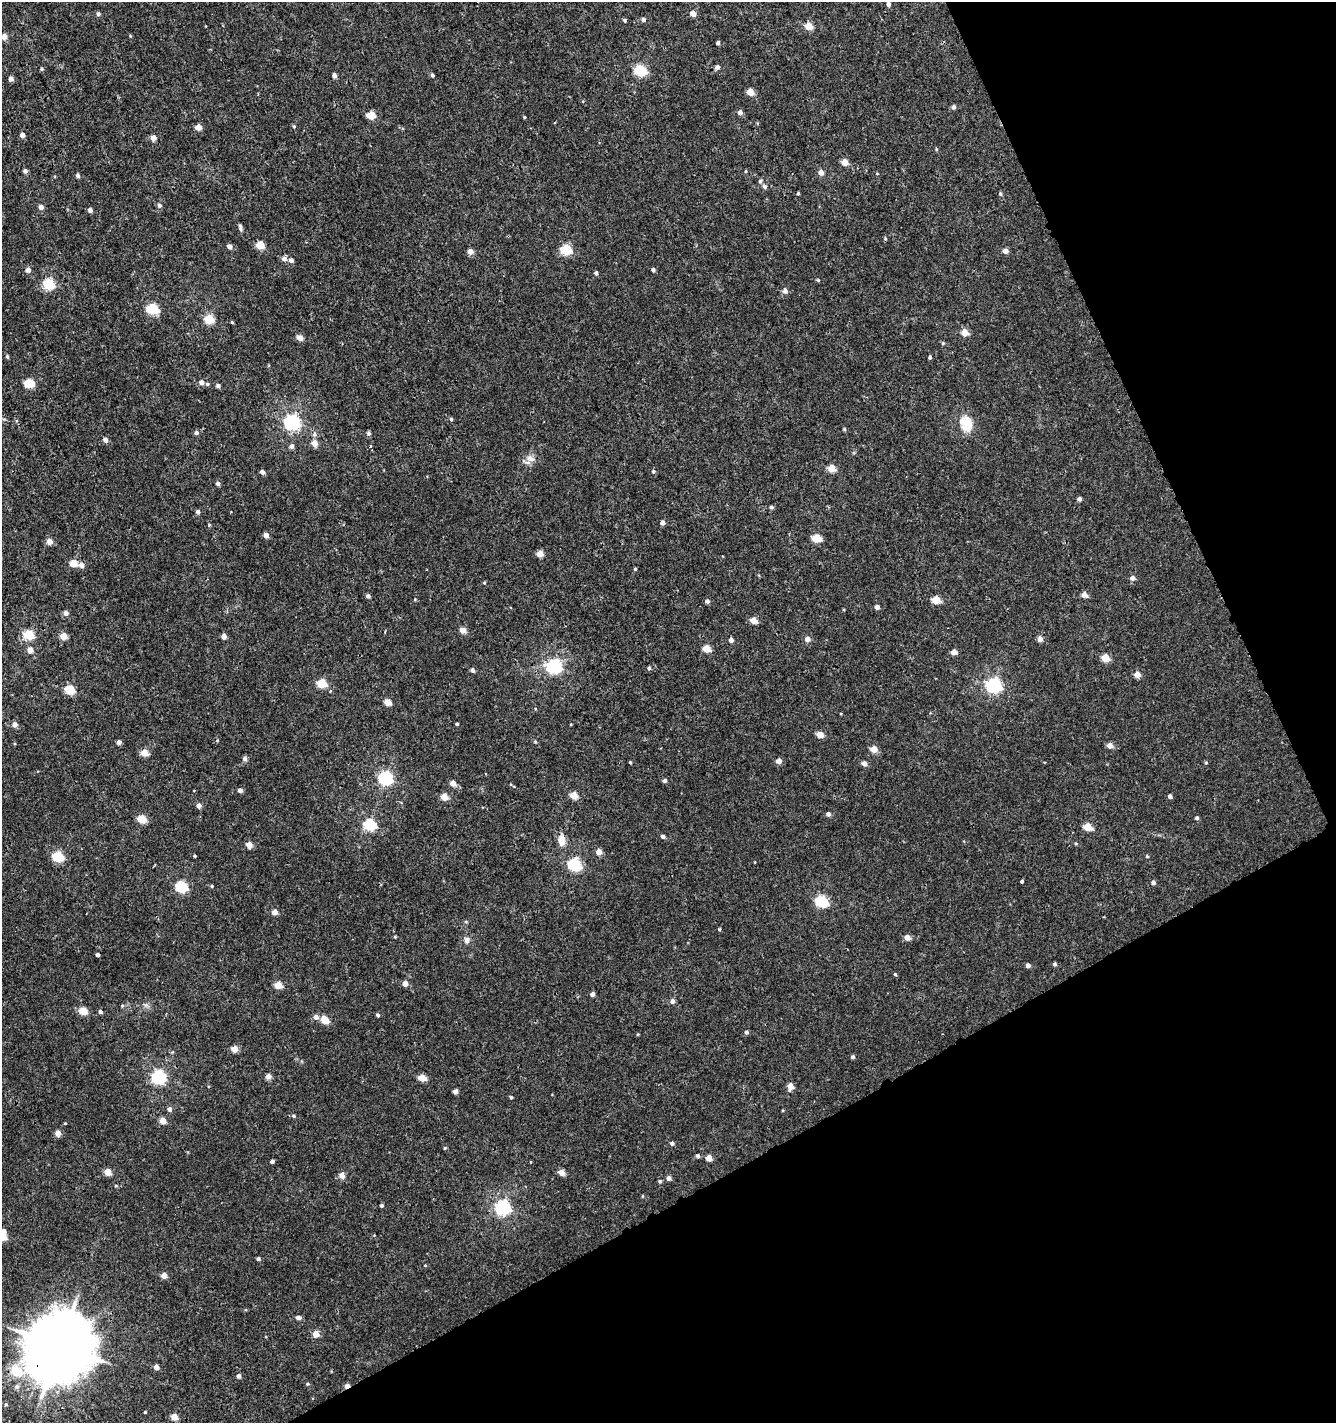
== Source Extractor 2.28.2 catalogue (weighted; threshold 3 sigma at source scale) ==
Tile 12 of 4 x 4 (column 4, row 3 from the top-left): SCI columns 4131-5464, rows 1481-2901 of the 5649 x 5800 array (HDU 1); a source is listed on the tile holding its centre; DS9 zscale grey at full resolution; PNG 1338 x 1425 px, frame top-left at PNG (2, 2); no overlay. Shown black and unused: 25% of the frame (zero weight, under 3 of 4 exposures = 5% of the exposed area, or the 3 px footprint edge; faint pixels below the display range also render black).
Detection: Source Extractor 2.28.2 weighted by HDU 2 'WHT'; one run over the whole footprint, this tile lists its part. Background 0.00116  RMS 0.0019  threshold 0.00838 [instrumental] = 3 sigma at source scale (4.5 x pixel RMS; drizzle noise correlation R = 1.50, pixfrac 1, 0.0396/0.0396 arcsec/px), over >= 5 px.
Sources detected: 218; all 218 listed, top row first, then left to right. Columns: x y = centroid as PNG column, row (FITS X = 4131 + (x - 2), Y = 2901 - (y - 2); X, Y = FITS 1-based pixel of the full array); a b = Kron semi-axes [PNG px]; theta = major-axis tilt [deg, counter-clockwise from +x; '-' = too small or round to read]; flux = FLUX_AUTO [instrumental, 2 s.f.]
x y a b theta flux
888 4 4 4 - 0.54
693 13 5 4 - 1.6
98 14 5 5 - 0.41
624 20 4 3 - 0.37
643 20 5 5 - 0.58
808 26 5 4 - 3.5
4 37 5 5 - 1.4
718 43 4 3 - 0.41
717 67 5 5 - 0.65
42 69 5 3 - 0.2
640 71 6 5 - 13
334 75 4 4 - 0.74
432 75 5 4 - 0.35
11 79 4 4 - 0.74
750 92 4 4 - 2.8
953 107 5 4 - 0.6
740 112 5 4 - 0.76
371 115 5 5 - 5.4
524 117 3 3 - 0.18
294 126 5 4 - 0.23
198 127 4 4 - 2.1
22 135 4 4 - 1
153 138 4 4 - 1.5
936 149 5 3 - 0.17
845 162 5 5 - 2.2
25 171 4 4 - 0.66
821 173 5 5 - 1.3
78 176 5 4 - 0.47
760 181 5 5 - 0.32
765 186 6 5 - 0.46
798 193 4 3 - 0.19
1000 194 5 4 - 0.26
159 205 5 5 - 0.5
41 207 5 5 - 0.82
90 210 5 4 - 0.62
240 227 10 4 -79 0.38
885 239 4 4 - 0.25
260 245 5 5 - 4.4
229 247 4 4 - 1
566 250 6 5 - 11
470 251 4 4 - 1.6
1005 251 4 4 - 1.2
284 259 6 5 - 0.84
291 260 5 5 - 0.6
28 270 5 5 - 0.64
653 270 4 4 - 0.44
596 273 4 4 - 0.4
818 280 4 3 - 0.19
48 284 5 5 - 13
785 291 6 6 - 0.76
153 309 6 5 - 15
209 319 5 5 - 6.6
232 322 4 3 - 0.18
964 333 5 4 - 2.8
300 338 5 4 - 1.7
943 343 5 4 - 0.21
7 356 5 4 - 0.25
930 357 4 3 - 0.36
201 382 5 5 - 0.73
29 383 6 5 - 8.1
207 384 5 5 - 0.26
218 386 4 4 - 0.49
451 419 4 4 - 0.27
292 422 6 6 - 46
966 423 22 15 -52 3.4
844 429 5 4 - 0.21
196 433 5 5 - 0.46
314 434 6 6 - 0.49
369 434 5 5 - 0.39
106 440 5 4 - 0.87
314 443 5 5 - 1.8
292 446 5 5 - 0.59
370 446 3 3 - 0.29
530 458 12 9 -30 1.2
831 468 5 4 - 3.5
653 471 5 4 - 0.26
262 472 4 4 - 0.7
218 483 5 4 - 0.49
1079 499 4 4 - 0.59
771 507 5 4 - 0.34
198 512 4 4 - 0.57
662 522 4 4 - 0.81
209 525 4 4 - 0.18
266 535 4 4 - 1.3
816 538 5 5 - 5.9
50 542 5 5 - 1.6
540 553 5 4 - 2.6
73 563 5 5 - 3.8
81 565 6 5 - 0.84
635 569 4 4 - 0.22
1132 578 5 5 - 0.83
484 583 5 3 - 0.16
1084 595 5 4 - 1.3
368 596 5 4 - 0.5
936 600 5 5 - 4.4
707 601 5 5 - 0.43
877 607 4 4 - 0.88
66 613 5 4 - 0.85
753 620 5 4 - 2.4
463 630 5 4 - 2
29 635 5 5 - 8.9
64 636 5 4 - 3
224 636 4 4 - 1.1
807 639 5 5 - 1.1
1040 639 5 4 - 1.1
731 640 4 4 - 0.74
706 649 5 5 - 3.6
30 650 4 4 - 1.6
954 652 4 4 - 1.5
1105 658 5 5 - 3.6
554 667 7 6 - 36
649 668 4 4 - 0.36
472 670 5 4 - 0.56
1137 674 5 5 - 1.8
321 683 5 5 - 6.6
993 685 7 6 - 40
70 690 5 5 - 8
387 702 5 4 - 3
457 724 3 3 - 0.26
15 725 5 5 - 0.97
820 735 5 4 - 2.3
119 742 4 4 - 0.76
1110 745 5 4 - 1.5
874 749 5 5 - 2.6
144 753 5 4 - 3.3
245 759 5 5 - 0.59
779 761 5 4 - 1.3
630 762 3 3 - 0.19
1206 763 4 4 - 0.2
864 764 5 5 - 0.78
385 778 6 6 - 30
665 780 5 4 - 0.46
453 783 5 5 - 1.4
240 790 4 4 - 0.77
574 795 5 4 - 3.6
1170 796 4 4 - 0.51
444 797 5 4 - 2.9
199 805 4 4 - 0.89
828 814 5 5 - 0.59
1197 818 4 4 - 0.37
142 819 5 5 - 5.8
370 825 6 5 - 18
1087 827 5 5 - 4.5
663 836 4 4 - 0.59
561 841 10 6 -89 2.3
249 845 5 5 - 1.6
599 852 5 5 - 1.3
195 856 3 3 - 0.17
1147 856 4 4 - 0.18
58 857 6 5 - 12
574 865 6 5 - 23
1022 881 3 3 - 0.29
1153 882 5 4 - 0.55
212 886 4 4 - 0.2
181 887 6 5 - 16
821 901 6 5 - 17
275 912 4 4 - 1.3
466 922 5 3 - 0.2
719 929 4 3 - 0.24
907 937 5 4 - 1.6
467 940 8 7 - 0.7
98 955 4 3 - 0.52
1054 964 4 4 - 0.35
1028 965 4 4 - 0.73
895 974 4 4 - 0.22
405 984 4 4 - 1.3
278 985 5 4 - 3.3
592 994 4 4 - 0.7
672 1001 5 5 - 0.76
83 1011 5 4 - 4.4
100 1012 5 4 - 0.39
378 1015 5 4 - 0.31
316 1017 5 5 - 0.92
325 1020 5 4 - 3.6
746 1032 4 4 - 0.45
234 1049 4 4 - 2.3
853 1057 4 4 - 0.45
268 1076 5 4 - 1.3
158 1077 6 6 - 32
422 1078 5 4 - 3.6
790 1086 5 4 - 2.2
455 1091 4 4 - 1.1
511 1097 4 3 - 0.27
170 1109 5 5 - 0.65
294 1116 5 4 - 0.29
163 1120 4 4 - 2.2
65 1123 4 2 - 0.15
58 1133 4 4 - 1.7
672 1143 4 4 - 0.45
445 1148 4 3 - 0.17
698 1156 4 4 - 0.54
709 1158 4 4 - 2.1
272 1161 4 3 - 0.43
108 1172 5 4 - 2.9
562 1173 5 5 - 1.6
342 1175 5 5 - 1.4
668 1178 4 4 - 0.81
660 1181 5 4 - 0.28
116 1186 5 3 - 0.17
642 1196 4 3 - 0.16
381 1206 4 4 - 0.35
502 1207 7 6 - 42
3 1231 5 4 - 1.3
2 1237 5 5 - 5.7
258 1259 4 3 - 0.45
425 1265 4 3 - 0.14
164 1275 4 4 - 1.8
298 1318 4 4 - 0.89
316 1334 4 4 - 2.4
59 1346 23 19 40 1500
156 1367 4 4 - 1.1
238 1376 4 4 - 0.77
307 1384 5 4 - 0.23
347 1386 4 3 - 1.4
16 1387 7 6 - 0.54
6 1404 6 5 - 0.31
145 1412 3 3 - 0.21
174 1417 5 4 - 2.7
Overlapping masked pixels (flux is a lower limit): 3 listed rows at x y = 561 841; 59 1346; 347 1386
Isophote crosses this tile's border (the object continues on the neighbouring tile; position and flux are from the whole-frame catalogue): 2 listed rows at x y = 3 1231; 2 1237